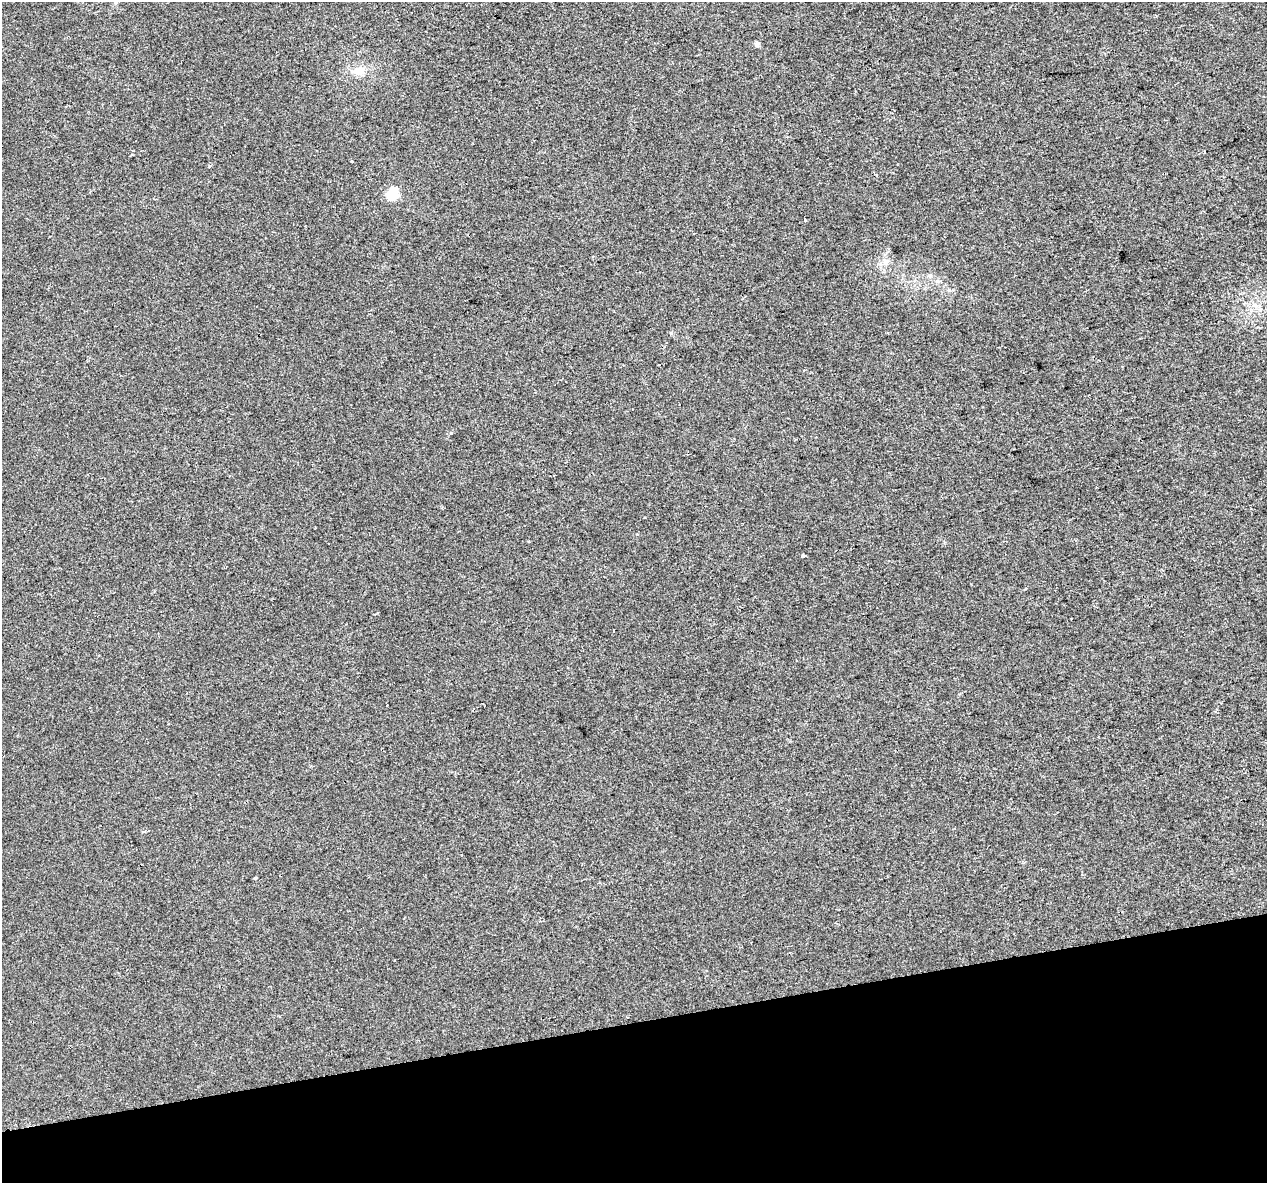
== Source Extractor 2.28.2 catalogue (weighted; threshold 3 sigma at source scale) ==
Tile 14 of 4 x 4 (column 2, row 4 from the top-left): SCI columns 1266-2530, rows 88-1268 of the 5060 x 4850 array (HDU 1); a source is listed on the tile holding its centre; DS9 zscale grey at full resolution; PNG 1269 x 1185 px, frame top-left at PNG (2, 2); no overlay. Shown black and unused: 14% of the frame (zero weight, under 2 of 3 exposures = <1% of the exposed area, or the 3 px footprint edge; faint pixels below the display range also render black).
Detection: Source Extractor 2.28.2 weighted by HDU 2 'WHT'; one run over the whole footprint, this tile lists its part. Background 0.00547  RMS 0.0046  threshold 0.0208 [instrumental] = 3 sigma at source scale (4.5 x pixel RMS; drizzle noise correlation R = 1.50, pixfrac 1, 0.0396/0.0396 arcsec/px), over >= 5 px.
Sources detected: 9; all 9 listed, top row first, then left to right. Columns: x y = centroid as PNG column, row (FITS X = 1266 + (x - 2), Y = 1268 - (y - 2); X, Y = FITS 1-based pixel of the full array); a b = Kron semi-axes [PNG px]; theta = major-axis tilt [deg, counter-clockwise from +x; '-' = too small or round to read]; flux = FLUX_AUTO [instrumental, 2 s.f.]
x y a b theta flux
757 44 8 6 71 1.1
359 70 13 10 15 4.9
351 161 3 3 - 0.9
209 166 4 2 - 1.2
393 194 6 5 - 43
885 262 9 7 41 2.2
1255 305 10 6 0 2.4
387 705 3 2 - 0.64
255 878 3 3 - 1.4